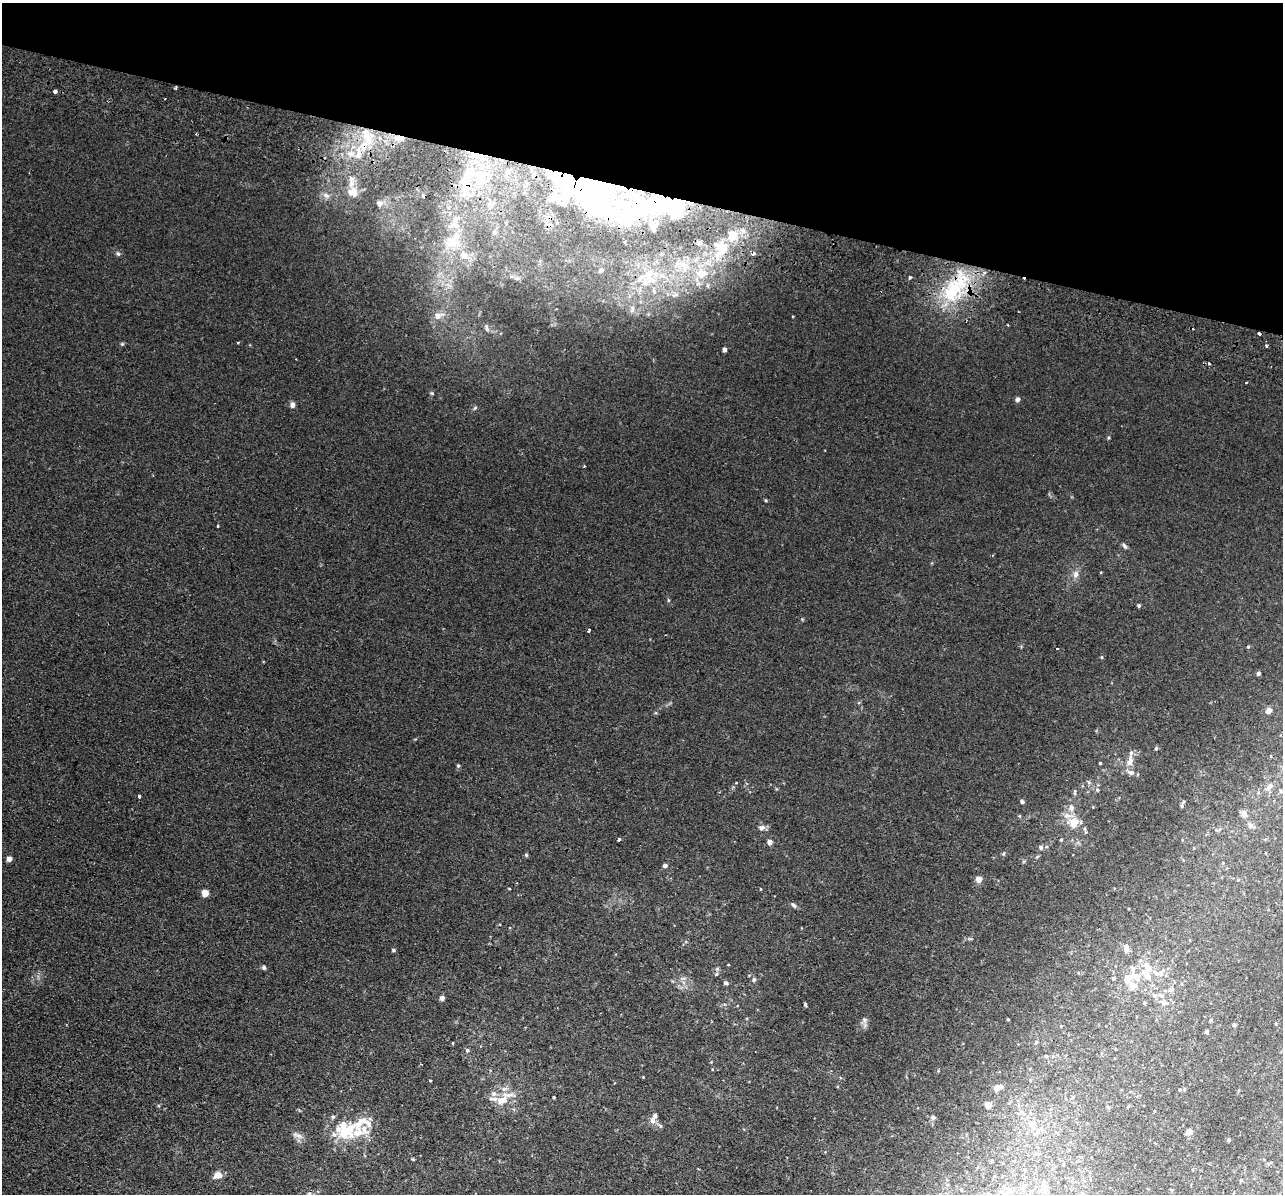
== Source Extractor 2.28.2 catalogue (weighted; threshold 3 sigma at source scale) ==
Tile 2 of 4 x 4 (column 2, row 1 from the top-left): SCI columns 1299-2579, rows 3883-5074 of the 5159 x 5259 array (HDU 1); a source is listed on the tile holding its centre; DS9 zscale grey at full resolution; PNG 1285 x 1196 px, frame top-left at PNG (2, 3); no overlay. Shown black and unused: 16% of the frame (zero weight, under 2 of 3 exposures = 3% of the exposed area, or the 3 px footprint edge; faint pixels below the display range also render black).
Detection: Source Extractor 2.28.2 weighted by HDU 2 'WHT'; one run over the whole footprint, this tile lists its part. Background 0.0203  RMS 0.0052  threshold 0.0234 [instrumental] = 3 sigma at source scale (4.5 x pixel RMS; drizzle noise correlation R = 1.50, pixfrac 1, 0.05/0.05 arcsec/px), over >= 5 px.
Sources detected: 148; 5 inside a brighter object's white glare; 6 cosmic-ray / hot-pixel residue — not listed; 25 inside a brighter listed object's ellipse — not listed separately; the other 112 listed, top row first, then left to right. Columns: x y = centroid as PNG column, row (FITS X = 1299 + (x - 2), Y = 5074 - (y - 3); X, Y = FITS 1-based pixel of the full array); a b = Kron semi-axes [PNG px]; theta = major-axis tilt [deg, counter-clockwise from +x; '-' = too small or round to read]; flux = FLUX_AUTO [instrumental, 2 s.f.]
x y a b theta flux
176 88 3 3 - 0.66
55 91 4 3 - 4.6
196 134 3 2 - 0.51
397 138 9 6 -3 2.5
358 155 8 5 -84 1.6
481 178 17 10 52 9.2
465 189 20 11 79 12
352 192 14 10 -23 3.8
326 195 7 5 -44 1.3
591 200 61 41 -63 64
379 203 7 7 - 1.4
675 208 25 20 -55 29
654 230 18 8 71 4.3
453 242 19 17 16 12
699 243 8 8 - 2.9
722 248 21 17 -80 18
118 253 6 5 - 0.91
682 265 32 14 -20 21
601 270 6 4 47 1
910 277 3 3 - 1.3
640 279 11 7 79 4
649 280 10 9 - 5.2
952 292 54 18 65 34
675 295 12 4 9 1.9
632 310 8 4 54 1.2
437 316 9 8 - 2.8
487 328 9 4 -79 1.1
1259 334 3 3 - 2
238 342 3 2 - 0.56
724 349 4 4 - 1.7
1017 399 6 5 - 1.3
293 405 5 4 - 3
584 466 3 2 - 0.43
218 526 3 2 - 0.69
1124 546 8 4 -53 1.1
992 556 3 2 - 0.48
1076 574 9 7 75 2.3
1139 605 5 4 - 0.69
589 630 4 3 - 1.9
1248 647 4 4 - 0.53
1057 648 3 2 - 0.38
1102 657 5 3 - 0.5
1258 673 4 4 - 1.1
1269 710 6 5 - 2.5
1156 748 5 4 - 0.7
1130 761 15 7 78 3.7
1100 763 3 3 - 0.51
458 766 5 4 - 0.67
1270 786 10 7 44 2.2
139 796 3 3 - 0.9
1022 801 4 4 - 0.95
1182 806 7 5 85 0.95
1071 808 11 6 -83 2.3
1244 814 9 7 -62 2.5
1074 823 13 12 - 6.1
1251 825 8 6 58 1.4
762 828 7 6 - 2
619 839 4 3 - 2.5
1061 840 4 3 - 0.49
770 842 4 4 - 3.3
1041 847 5 4 - 1.1
526 855 5 4 - 0.66
9 859 4 4 - 4
665 865 4 4 - 1.7
979 879 6 6 - 3.3
205 893 5 4 - 11
794 905 10 4 -37 1.2
1126 948 10 6 -81 2.4
393 950 5 4 - 0.71
264 967 5 5 - 0.97
1161 972 12 7 58 2.8
1130 977 17 9 20 6.1
1147 977 12 10 -42 5.3
1114 978 5 3 - 0.6
754 979 6 5 - 0.93
725 983 6 5 - 0.93
1161 995 7 4 -19 0.87
442 998 5 4 - 2
1144 1003 5 3 - 0.46
1163 1003 7 7 - 1.7
1008 1019 3 3 - 0.5
864 1020 7 4 90 1.2
1234 1025 5 4 - 0.75
1207 1031 4 4 - 1
467 1050 5 4 - 1
1046 1056 4 3 - 0.49
430 1080 4 2 - 0.4
997 1088 6 4 19 7.2
1180 1090 4 4 - 0.55
554 1097 3 2 - 0.48
503 1099 26 11 34 8.7
988 1105 4 4 - 7.5
1155 1111 3 2 - 0.43
1022 1112 8 6 -31 1.7
333 1117 5 5 - 0.68
933 1117 6 5 - 0.83
652 1120 9 7 -83 2.5
1031 1124 8 7 - 2.4
660 1126 6 4 -61 0.82
364 1129 13 8 -66 4.6
345 1131 23 14 42 15
1189 1132 4 4 - 4.7
297 1135 14 4 -16 1.6
1229 1140 3 3 - 1
413 1159 5 4 - 0.48
217 1175 12 8 18 2.9
1241 1180 4 4 - 0.57
1025 1185 5 5 - 0.87
1044 1186 13 6 -45 2.6
961 1189 3 3 - 0.47
1002 1192 6 6 - 1.4
988 1194 5 3 - 0.59
Overlapping masked pixels (flux is a lower limit): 6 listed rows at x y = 397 138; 465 189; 591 200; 675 208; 952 292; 1259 334
Isophote crosses this tile's border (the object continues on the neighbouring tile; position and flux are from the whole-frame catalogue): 1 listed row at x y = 988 1194
Unlisted compact peaks at least as high as the median listed source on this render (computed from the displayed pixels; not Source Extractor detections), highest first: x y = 122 344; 432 393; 475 408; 1108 438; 717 969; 509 889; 802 619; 1003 854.